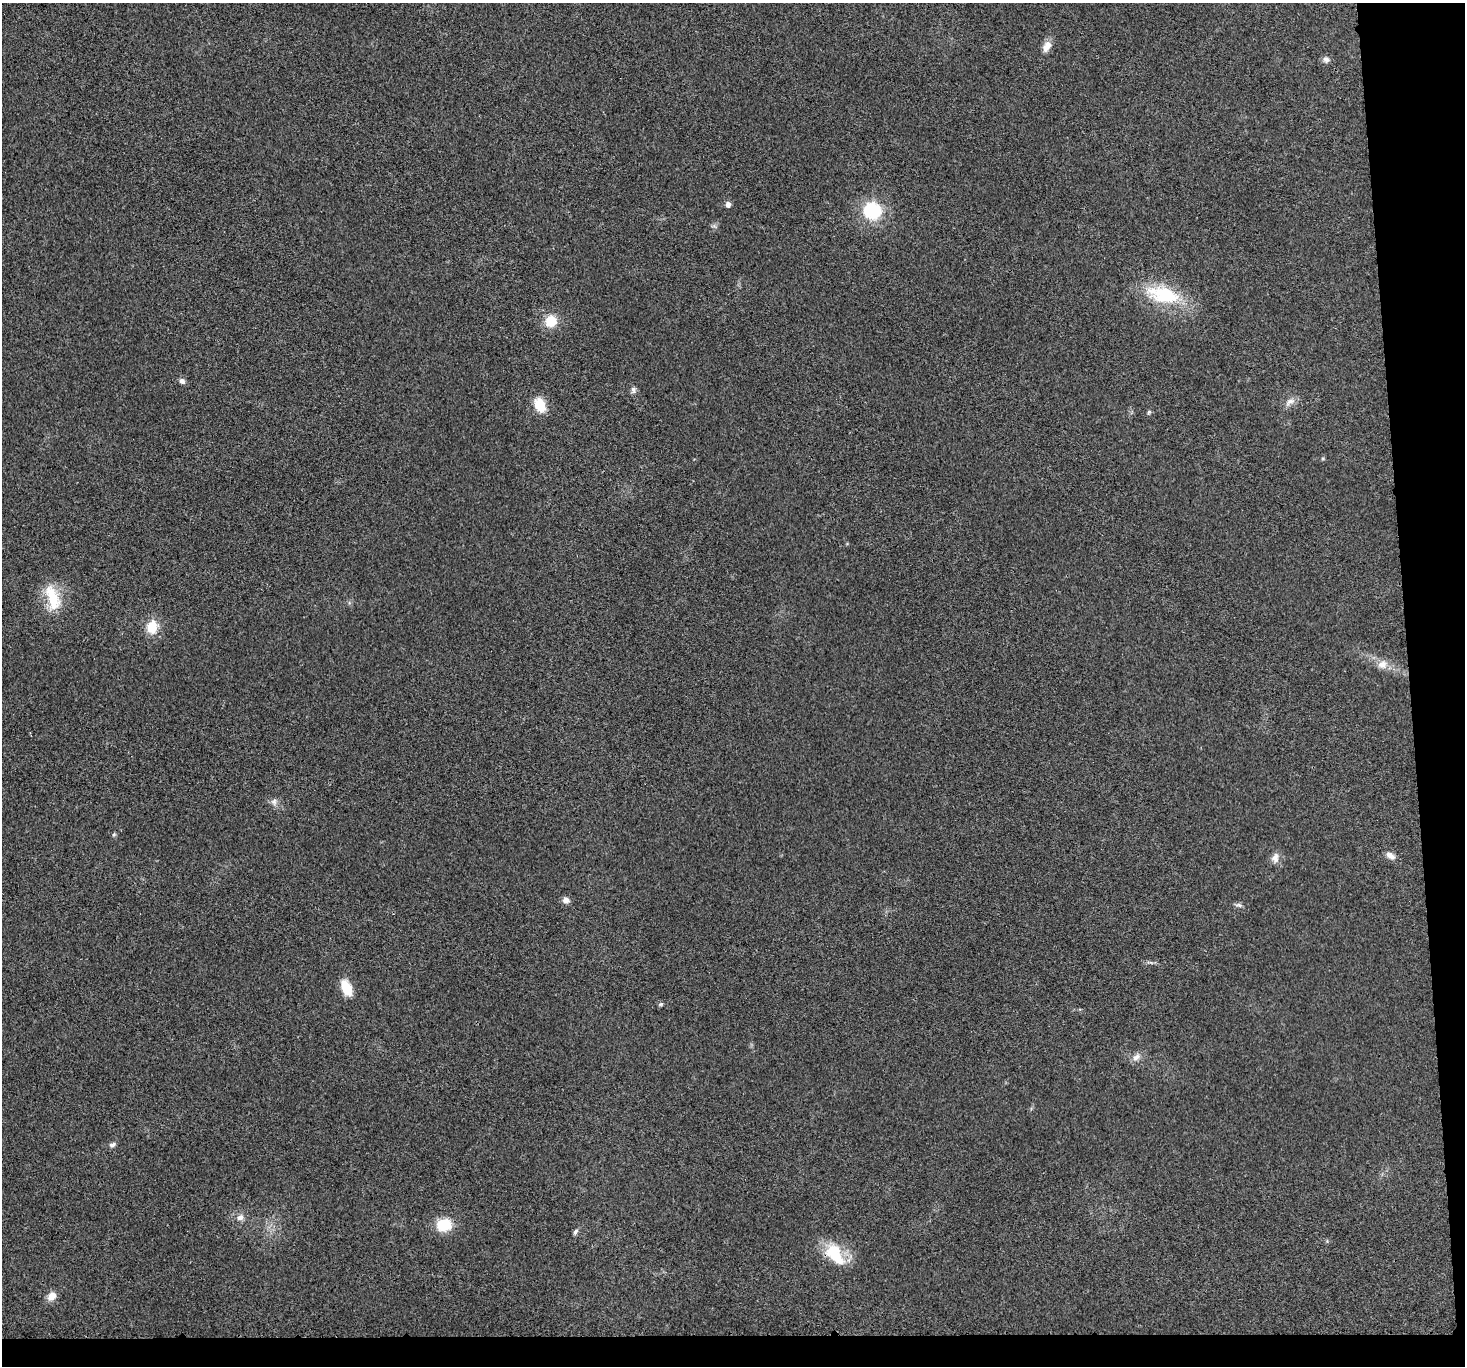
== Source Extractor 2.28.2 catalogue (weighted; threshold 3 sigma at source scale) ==
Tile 9 of 3 x 3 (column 3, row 3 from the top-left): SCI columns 2928-4390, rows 129-1492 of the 4392 x 4370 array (HDU 1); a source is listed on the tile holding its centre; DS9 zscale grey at full resolution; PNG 1467 x 1368 px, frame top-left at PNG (2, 3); no overlay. Shown black and unused: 6% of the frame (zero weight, under 3 of 4 exposures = <1% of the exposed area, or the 3 px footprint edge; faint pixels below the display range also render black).
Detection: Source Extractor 2.28.2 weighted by HDU 2 'WHT'; one run over the whole footprint, this tile lists its part. Background 0.0321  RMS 0.0062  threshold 0.0281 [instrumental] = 3 sigma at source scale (4.5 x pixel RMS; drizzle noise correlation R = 1.50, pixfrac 1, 0.05/0.05 arcsec/px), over >= 5 px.
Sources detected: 28; all 28 listed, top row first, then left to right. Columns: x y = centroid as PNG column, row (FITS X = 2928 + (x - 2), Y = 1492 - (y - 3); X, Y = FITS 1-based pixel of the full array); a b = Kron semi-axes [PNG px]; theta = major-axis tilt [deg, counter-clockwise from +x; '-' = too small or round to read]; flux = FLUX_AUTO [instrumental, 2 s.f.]
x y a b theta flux
1047 46 15 9 62 4.7
1326 59 9 7 -45 2.3
728 204 5 5 - 2.8
872 211 24 23 - 26
1163 295 47 21 -14 35
551 321 13 12 - 12
182 381 7 6 - 2.2
633 389 8 6 -64 1.9
1290 402 15 7 30 3.5
540 405 14 10 -67 14
1149 412 7 4 61 0.95
53 598 35 14 -73 19
152 627 13 10 84 13
1382 665 14 11 11 5.2
274 802 8 6 76 2.1
114 834 6 4 53 0.88
1390 855 11 7 -30 3.5
1275 858 13 8 84 3.6
566 900 9 7 -8 2.6
346 988 20 11 -67 10
661 1004 6 5 - 0.93
1136 1057 12 8 40 3.3
112 1145 9 5 18 1.7
240 1217 9 8 - 2.9
444 1225 16 13 9 16
575 1232 8 5 60 1.4
835 1254 33 18 -51 21
52 1296 10 8 45 5.6